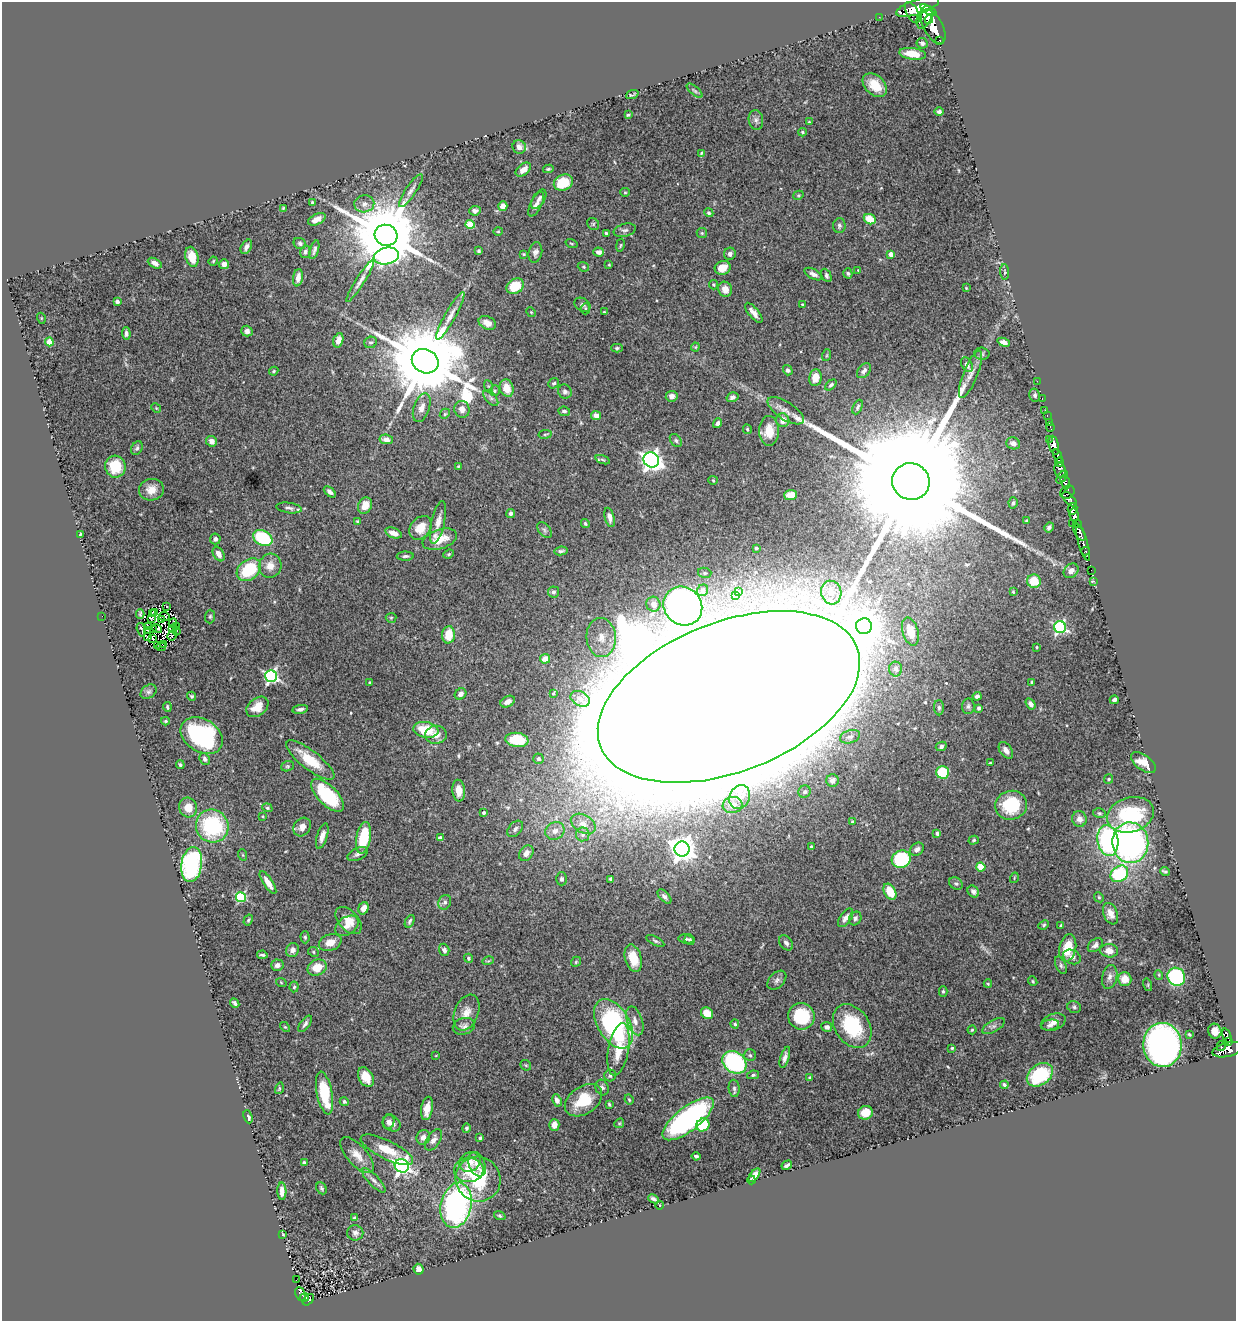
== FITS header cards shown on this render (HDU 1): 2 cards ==
NAXIS1  =                 1234
NAXIS2  =                 1319

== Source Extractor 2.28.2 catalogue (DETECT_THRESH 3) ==
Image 1234 x 1319 px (HDU 1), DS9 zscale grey, 1 PNG px = 1 image px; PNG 1238 x 1323 px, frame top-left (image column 1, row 1319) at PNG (2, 2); each listed source drawn as its Kron ellipse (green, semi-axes under 4 px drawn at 4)
Background 1.26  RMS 0.031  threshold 0.0931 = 3 sigma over >= 5 px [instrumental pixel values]
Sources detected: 450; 5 with non-positive FLUX_AUTO (blend fragments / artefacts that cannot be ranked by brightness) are neither listed nor drawn; the other 445 listed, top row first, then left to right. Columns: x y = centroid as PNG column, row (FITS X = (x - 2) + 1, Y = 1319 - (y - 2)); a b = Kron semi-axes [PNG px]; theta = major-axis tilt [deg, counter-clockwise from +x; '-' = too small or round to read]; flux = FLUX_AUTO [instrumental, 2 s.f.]
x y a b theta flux
917 7 22 7 18 6800
928 10 9 4 -29 2500
912 12 11 5 -61 1700
879 17 2 2 - 12
925 17 12 7 67 3400
929 19 5 3 - 1500
933 27 19 9 -62 7500
940 40 3 3 - 160
922 43 5 5 - 4.7
913 54 13 5 -8 27
875 85 14 9 -43 43
695 91 9 4 -40 4.6
632 95 6 2 21 2.8
939 112 5 4 - 6.4
628 115 4 3 - 2.9
756 120 10 7 -82 7.6
809 122 4 3 - 1.9
802 132 4 3 - 2.9
519 147 7 6 - 11
701 153 4 3 - 3.1
548 169 5 3 - 3.2
523 170 9 5 37 15
563 182 10 7 25 65
411 191 19 5 56 11
625 192 5 4 - 2.7
798 195 5 4 - 2.6
539 199 11 6 57 6.9
312 203 4 3 - 2.9
364 204 10 8 11 13
536 204 13 5 63 9.4
503 206 5 4 - 14
283 208 4 2 - 2.4
475 211 6 4 7 6.2
709 213 5 4 - 3.9
317 219 9 5 25 15
870 219 6 5 - 45
470 224 4 4 - 63
593 224 6 5 - 3.7
839 226 7 6 - 5
625 230 11 6 13 7.1
498 231 4 4 - 2.4
606 233 3 3 - 3.3
702 233 5 5 - 3.1
386 235 11 10 - 29000
300 243 6 5 - 4.2
571 243 6 3 -19 1.9
620 245 6 3 80 2.4
246 247 8 5 60 8.2
314 250 10 3 73 6
479 251 4 3 - 3.5
305 252 6 5 - 5.3
535 252 10 6 76 8
599 252 5 4 - 9.4
523 254 4 3 - 1.8
730 254 6 5 - 6.1
891 254 4 4 - 18
386 256 13 8 11 430
192 257 10 6 -74 38
213 261 5 4 - 2.3
155 263 7 4 -28 11
224 264 5 5 - 10
609 265 3 3 - 1.8
583 267 6 4 -21 3.1
723 268 8 6 23 26
858 270 3 3 - 1.3
1005 272 8 4 -85 3
848 273 5 4 - 4.1
813 274 10 5 -28 8
826 275 7 4 -64 4.5
298 278 9 5 80 14
360 281 25 4 58 14
713 285 5 4 - 2.6
515 286 9 7 33 62
966 288 2 2 - 1.3
725 289 7 6 - 16
117 302 4 3 - 9.6
802 304 3 3 - 2.4
582 305 8 6 -32 5.8
585 309 5 4 - 2.3
531 312 5 4 - 2.4
604 312 3 2 - 1.7
754 313 12 5 -51 12
450 316 27 5 61 19
41 318 5 3 - 1.8
487 323 9 6 -25 13
247 331 5 5 - 9.8
126 333 6 4 -87 6.5
338 340 7 5 73 13
49 342 4 4 - 48
371 342 6 5 - 4.1
1004 342 6 4 -22 9.3
695 347 4 4 - 2.2
617 348 5 4 - 3.3
982 354 7 6 - 4.4
827 355 6 4 71 2.6
425 361 14 11 -30 39000
967 365 8 5 -63 9.7
788 370 5 4 - 4.7
274 371 5 3 - 2.5
864 371 8 5 50 7.7
970 374 25 7 68 19
815 377 8 6 80 29
1037 381 2 2 - 16
554 383 6 5 - 3.9
831 385 6 4 41 4.2
488 386 6 4 -71 2.9
507 388 9 6 -73 32
495 391 5 5 - 3.4
565 392 7 6 - 7
1035 395 6 5 - 5
672 396 6 5 - 9.5
733 397 6 5 - 6
491 398 9 5 -47 5.7
1042 399 3 2 - 38
858 407 8 4 64 4.3
156 408 5 4 - 2.5
422 408 15 8 71 16
462 409 8 7 - 13
1045 410 2 2 - 7.5
564 411 6 4 -7 4.8
786 411 21 8 -33 20
445 414 5 4 - 3.2
596 416 5 4 - 14
1047 416 3 2 - 36
783 420 7 6 - 21
718 423 5 4 - 7.3
1049 423 3 2 - 54
1050 427 5 3 - 42
747 429 5 3 - 2.8
769 431 15 10 -90 39
545 434 7 3 8 2.6
386 439 7 5 -7 12
1049 439 2 2 - 81
676 440 7 5 -51 4.7
211 441 5 5 - 13
1013 443 7 6 - 11
1054 445 9 5 -75 3900
137 448 7 5 62 4.9
1058 456 7 3 -65 990
602 460 7 3 -19 3.6
651 460 8 7 - 1200
1059 462 4 3 - 870
458 466 4 3 - 2.2
115 467 11 10 - 73
1060 470 8 5 -70 910
1062 477 7 2 54 620
713 480 5 4 - 2.3
911 482 19 18 - 170000
1065 482 7 4 -73 970
151 490 12 11 - 25
330 492 7 4 -41 6.8
1067 492 8 6 31 1100
790 495 6 5 - 26
1069 499 9 5 -46 1400
1013 503 6 4 78 4.2
365 505 8 6 61 29
289 508 13 5 -8 7.6
1072 509 6 5 - 2600
511 513 4 4 - 5.9
1074 515 6 4 -78 2100
610 517 10 5 -76 10
358 521 4 3 - 2.9
1027 521 4 4 - 4
438 522 22 6 77 21
585 523 5 3 - 3.1
1072 523 2 2 - 38
1077 524 4 3 - 640
1049 527 5 4 - 5.3
420 528 13 9 51 30
544 530 9 5 -50 6
1079 532 9 4 -61 3200
393 533 8 5 -20 17
80 534 3 2 - 1.7
263 538 10 7 -28 130
215 539 5 5 - 6.8
440 539 18 10 18 36
1083 543 18 4 -73 710
756 548 3 3 - 4.3
561 551 6 3 11 4
1085 551 4 3 - 210
219 554 8 5 -59 14
449 554 5 4 - 2.5
405 556 8 4 1 4.4
270 566 12 11 - 23
249 570 13 9 38 110
1091 570 2 2 - 11
1071 571 8 6 43 12
705 573 7 5 -14 3.6
1034 581 7 6 - 46
1094 581 3 2 - 15
703 590 6 5 - 3.6
553 592 5 5 - 5.7
739 592 3 3 - 2.5
1013 592 3 2 - 2.1
831 593 12 10 -75 23
735 596 4 4 - 10
653 604 7 7 - 9.6
167 606 3 2 - 5.6
683 606 20 18 -45 960
155 612 4 2 - 0.57
140 614 5 3 - 3.4
152 614 3 2 - 2.1
102 616 2 2 - 26
164 616 5 2 - 1.2
210 616 7 5 88 3.6
151 618 4 2 - 1.4
391 618 5 5 - 2.6
162 620 3 2 - 1.3
173 623 4 2 - 2.8
864 626 8 8 - 4800
148 627 3 2 - 2.5
176 627 2 2 - 6.1
1060 627 6 6 - 340
157 628 5 3 - 4.5
153 629 2 2 - 1.6
172 629 4 2 - 2.5
141 630 7 2 -75 4.2
147 630 3 2 - 1.8
176 631 4 2 - 0.95
910 631 14 8 -74 23
449 635 8 6 86 38
148 636 3 2 - 0.38
172 636 5 2 - 2.1
152 638 3 2 - 5
601 638 19 14 -86 42
164 644 3 2 - 1.4
157 645 3 2 - 1.9
161 647 5 2 - 2.7
1037 647 3 3 - 2.3
545 659 5 4 - 16
896 669 7 6 - 5.8
271 676 6 6 - 570
370 682 3 2 - 2
1032 682 3 2 - 2.4
149 692 9 6 38 6.1
553 693 4 3 - 2.8
461 694 6 5 - 9.1
192 696 5 4 - 2.8
977 696 4 4 - 5.9
729 697 137 75 21 74000
580 699 10 7 -28 9.6
1114 700 4 3 - 6.6
508 702 7 5 29 15
1031 704 6 4 -57 8.1
968 706 8 6 85 5.4
167 707 5 3 - 3
257 707 12 8 38 32
939 708 7 5 -89 4.8
979 708 4 4 - 5.9
300 709 8 4 9 5.9
165 721 4 3 - 2.7
426 730 12 8 -10 66
436 735 11 9 5 18
202 736 23 16 -32 250
850 737 10 6 18 8.3
517 740 12 7 -7 80
941 746 5 4 - 6.1
1006 750 9 5 -54 10
205 759 6 5 - 6.3
538 759 5 5 - 5
310 760 29 9 -38 58
990 763 4 4 - 2.5
1143 763 14 7 -35 28
180 765 4 4 - 3.8
287 766 6 5 - 3.3
943 772 6 6 - 74
1109 779 5 4 - 2.5
832 780 6 6 - 15
459 791 11 6 -84 22
805 792 6 6 - 5.3
328 795 21 9 -45 130
740 797 12 10 66 21
732 805 10 8 9 11
1011 805 16 14 13 100
188 807 10 9 - 27
267 808 5 4 - 3.2
484 813 4 4 - 3.9
1099 813 6 5 - 3.5
1130 815 24 17 17 160
263 816 3 3 - 1.8
1079 819 8 7 - 12
853 822 4 4 - 9.9
583 824 13 9 -30 18
212 826 17 16 - 190
302 827 10 8 54 15
515 829 9 6 48 7.7
555 831 10 8 30 15
937 833 4 4 - 6.1
583 834 7 6 - 6.2
322 836 13 5 73 14
364 838 16 7 80 86
440 838 4 4 - 11
974 840 5 4 - 3
1108 840 15 10 -81 290
1130 843 20 18 -84 530
811 847 3 3 - 5
682 849 7 7 - 2300
917 849 7 6 - 7.9
526 853 8 6 52 16
358 854 11 6 23 7.4
243 855 6 3 -71 2.1
901 859 10 8 25 150
192 865 18 10 82 300
981 867 4 4 - 67
1165 871 5 3 - 3.9
1119 874 9 7 39 150
1014 878 5 3 - 1.7
562 879 6 5 - 4.7
610 879 4 3 - 3.8
268 883 13 5 -57 20
956 884 7 5 -38 4.3
890 892 8 5 -60 47
973 892 6 5 - 7.2
664 896 9 4 -47 6.5
241 897 5 5 - 190
1099 897 5 4 - 2.6
445 902 7 6 - 6.5
363 908 6 5 - 14
1111 914 11 7 -68 16
845 918 10 5 55 11
855 918 7 6 - 5.2
248 920 6 4 60 2.7
349 920 16 10 -48 27
410 921 7 3 63 4.2
1044 925 5 4 - 2.7
1061 925 4 3 - 2.4
347 926 13 8 35 17
305 937 6 4 -89 3.7
686 939 7 5 -8 4.5
690 940 5 5 - 3.3
655 941 10 4 -28 4.1
330 943 12 8 19 21
786 943 8 6 -52 7.1
1095 945 8 5 39 8.3
1068 948 14 8 77 56
292 950 7 6 - 11
444 950 6 5 - 8.7
1109 951 9 6 -5 18
313 952 6 4 -25 3.2
262 955 5 3 - 3.9
1072 957 9 6 -27 9.9
468 958 4 4 - 3.8
633 958 14 8 -74 43
488 961 6 3 17 2.1
576 962 5 4 - 2.9
277 965 6 5 - 9.2
1061 965 9 5 -66 5.4
317 968 10 7 26 36
1159 975 5 3 - 1.8
1110 977 12 7 78 10
1176 977 9 8 - 210
1125 979 7 7 - 26
777 980 11 7 46 7.9
1033 981 5 4 - 2.6
281 982 5 3 - 1.9
988 984 4 4 - 2.3
1148 985 6 4 -73 2.5
294 987 5 4 - 3.2
943 991 5 4 - 3.4
235 1003 5 3 - 4.6
1074 1007 7 5 -18 4.2
466 1012 19 12 68 24
707 1013 6 5 - 35
801 1016 13 13 - 96
635 1021 15 7 -72 14
1053 1022 12 8 19 13
305 1024 9 4 53 6.1
613 1024 27 16 -59 340
735 1024 4 4 - 4.2
1050 1025 9 5 10 6.1
464 1026 11 8 14 9.8
852 1026 23 17 -57 140
994 1026 13 5 30 8.3
285 1027 6 3 -43 2.6
827 1027 5 5 - 9
972 1030 4 4 - 2.7
1215 1031 7 6 - 16
1189 1034 3 3 - 2.8
1227 1036 7 3 -70 360
1228 1041 4 3 - 300
1162 1045 22 19 -87 1100
1221 1046 5 3 - 130
952 1048 4 4 - 2.3
618 1049 26 10 80 49
1228 1050 16 7 14 1600
436 1055 4 2 - 1.5
750 1055 6 5 - 4.2
785 1057 11 4 73 8.3
734 1062 13 10 -38 230
526 1065 6 4 -43 2.7
610 1075 6 5 - 5.7
753 1075 6 4 10 3.5
1040 1075 14 10 36 130
366 1077 10 7 -61 32
810 1078 3 3 - 2.2
1004 1085 4 3 - 4.1
279 1088 6 4 72 2.5
602 1088 8 6 -68 7.4
734 1088 9 5 -83 5.4
325 1093 22 7 -79 92
557 1100 6 4 -65 9.6
583 1100 20 13 34 67
629 1100 5 3 - 2.3
344 1101 4 4 - 3.6
609 1104 4 3 - 2.7
427 1108 12 5 80 24
865 1113 7 6 - 33
248 1117 7 3 -68 6
688 1119 31 12 38 450
389 1122 7 6 - 8.8
392 1123 9 7 -35 12
619 1123 5 4 - 2.5
554 1125 6 5 - 16
703 1125 7 6 - 89
467 1128 5 4 - 3.7
423 1137 7 6 - 11
480 1138 3 3 - 4.8
433 1140 12 6 58 11
387 1150 29 9 -26 48
357 1155 22 10 -48 25
696 1156 4 3 - 4.3
470 1162 11 9 38 20
304 1163 4 2 - 3.5
477 1164 13 8 -68 14
787 1165 5 3 - 5.7
402 1166 7 6 - 780
469 1170 15 12 -2 31
754 1175 8 4 53 17
478 1179 23 22 - 120
374 1180 16 5 -46 10
751 1180 4 2 - 3.1
321 1188 6 5 - 3.8
282 1191 8 4 -88 14
653 1199 6 3 -29 5.3
456 1205 23 15 78 530
659 1205 4 3 - 1.4
500 1216 6 4 -20 3
355 1218 4 3 - 4.6
355 1233 8 7 - 7.3
283 1234 3 2 - 1.7
419 1269 5 5 - 10
296 1280 2 2 - 1.7
300 1294 7 5 -67 170
304 1297 4 3 - 150
308 1300 7 4 47 200
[5 non-positive-flux detections neither listed nor drawn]